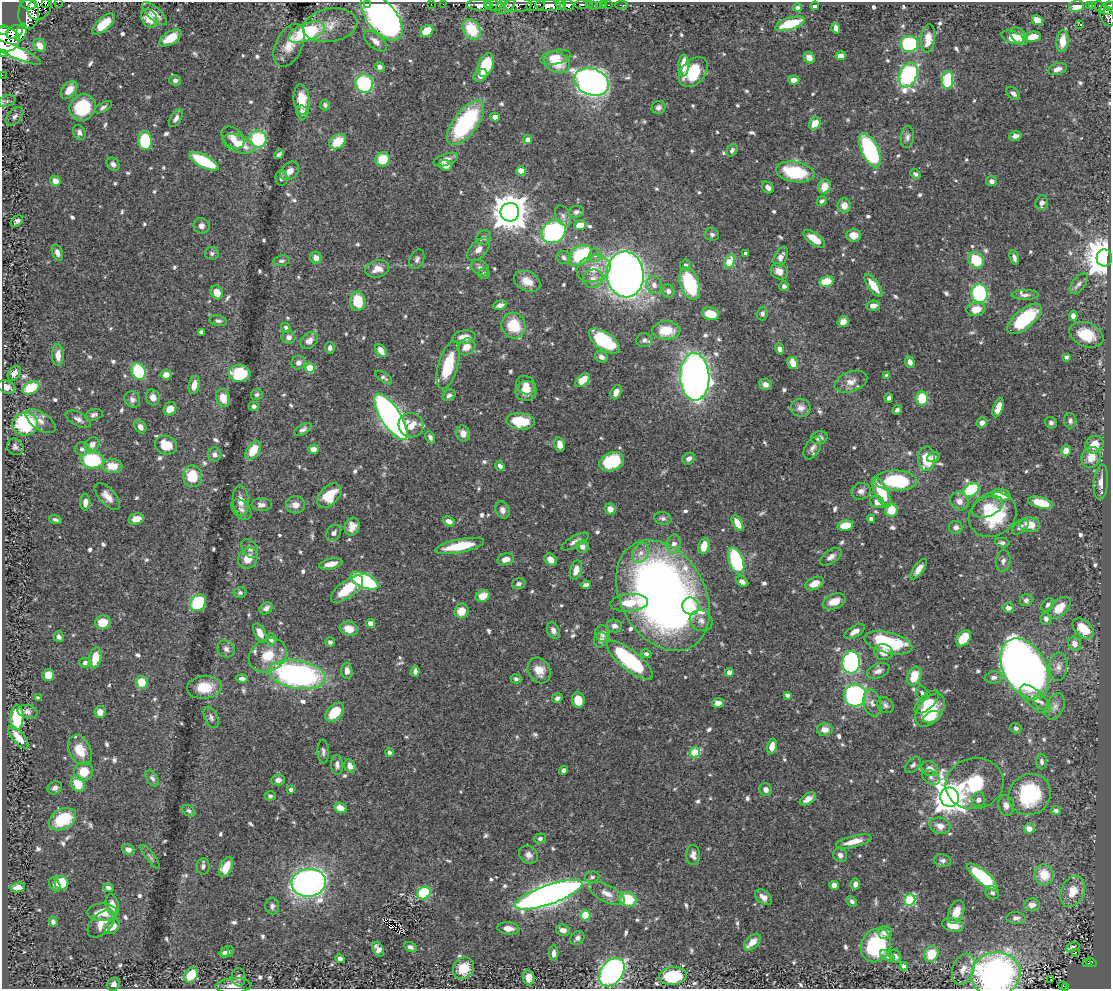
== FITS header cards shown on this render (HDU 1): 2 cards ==
NAXIS1  =                 1109
NAXIS2  =                  987

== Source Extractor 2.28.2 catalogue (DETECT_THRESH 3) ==
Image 1109 x 987 px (HDU 1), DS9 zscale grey, 1 PNG px = 1 image px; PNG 1113 x 991 px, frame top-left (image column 1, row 987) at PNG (2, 2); each listed source drawn as its Kron ellipse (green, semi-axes under 4 px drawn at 4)
Background 0.594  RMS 0.011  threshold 0.0328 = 3 sigma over >= 5 px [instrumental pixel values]
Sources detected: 754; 2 with non-positive FLUX_AUTO (blend fragments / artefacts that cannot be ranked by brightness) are neither listed nor drawn; of the other 752, the 500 brightest by FLUX_AUTO listed and drawn (252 fainter detections omitted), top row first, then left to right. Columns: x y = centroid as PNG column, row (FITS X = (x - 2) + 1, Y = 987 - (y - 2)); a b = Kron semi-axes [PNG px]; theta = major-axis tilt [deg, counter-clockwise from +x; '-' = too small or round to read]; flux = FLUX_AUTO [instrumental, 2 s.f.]
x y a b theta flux
58 2 2 2 - 30
45 3 2 2 - 62
28 4 8 5 -16 550
367 4 3 2 - 17
431 4 2 2 - 8.3
443 4 2 2 - 7
581 4 7 3 2 160
589 4 3 3 - 130
479 5 13 5 -2 940
487 5 4 2 - 120
494 5 8 5 -15 150
505 5 11 6 38 210
510 5 7 4 58 160
518 5 14 7 1 400
536 5 9 5 9 300
548 5 13 5 -1 1200
561 5 5 3 - 310
568 5 5 5 - 480
599 5 2 2 - 7.9
603 5 2 2 - 3
609 5 3 2 - 12
621 5 6 2 0 12
1093 5 3 2 - 46
594 6 2 2 - 6.7
815 6 4 4 - 2.4
1077 6 8 5 9 12
1090 6 3 2 - 9.3
1109 6 4 3 - 130
1100 7 6 3 -54 56
40 8 13 10 47 7.8
797 8 5 4 - 2
1108 10 3 2 - 44
29 14 15 10 88 1600
154 14 16 6 -41 6.5
1107 16 11 6 -67 210
382 17 28 14 -52 680
149 18 9 7 -60 14
1037 20 6 4 -25 11
104 24 14 6 41 20
790 24 15 6 17 27
1080 24 3 3 - 2.1
330 25 27 16 9 15
836 28 5 4 - 4.3
472 29 11 8 -57 26
3 30 5 4 - 250
427 31 7 5 34 14
14 32 9 6 27 570
21 32 9 5 71 420
306 32 19 9 20 64
1019 36 10 7 -46 7.4
1012 37 11 6 -18 16
1033 37 8 5 11 10
170 38 12 6 32 13
928 38 14 7 83 10
4 39 15 12 -8 1400
375 41 14 7 -41 5.8
1063 41 11 6 85 11
909 44 9 8 - 72
40 45 7 5 -49 8.4
289 45 23 13 64 13
16 52 27 6 -24 150
3 53 3 3 - 6.2
841 56 5 4 - 4.7
555 57 15 7 12 7.7
809 58 6 5 - 6
557 62 13 10 -24 18
486 65 12 7 69 26
684 66 11 5 87 14
380 67 5 4 - 3
1057 69 10 5 18 4.5
693 72 17 12 46 34
2 75 2 2 - 3.8
480 75 7 5 36 5.1
908 75 13 8 68 140
175 80 6 5 - 2.9
794 80 6 4 3 4.9
947 80 9 6 86 44
592 82 18 13 -22 460
364 84 9 8 - 65
69 90 10 6 50 9.4
1013 93 8 5 -42 2.9
302 99 15 8 -84 17
7 101 9 5 22 2.1
325 105 5 5 - 1.9
103 107 9 4 28 2.2
658 107 7 6 - 2.7
82 108 14 12 47 37
302 112 7 6 - 4.8
15 116 11 6 50 3
495 117 5 4 - 3.3
176 118 10 5 60 3.1
465 123 26 12 53 93
815 124 6 5 - 14
79 132 8 6 -63 3
1015 136 6 5 - 3.2
907 137 11 6 86 3.2
233 138 13 9 -43 6.2
258 139 8 8 - 52
528 139 4 4 - 7.6
145 141 9 7 -85 47
338 142 9 6 39 18
238 144 17 8 -20 16
732 150 6 5 - 2.2
870 150 18 8 -65 94
279 154 5 3 - 1.9
383 159 7 7 - 21
446 160 13 5 19 5
204 161 16 6 -28 56
113 164 7 6 - 2.5
446 165 7 5 -21 7
290 171 10 7 46 6.3
521 171 4 4 - 17
795 172 19 10 -10 41
915 174 6 4 -42 1.9
281 178 8 6 -85 2.4
55 181 5 5 - 6.8
991 181 5 5 - 3.1
824 187 7 6 - 10
768 188 6 5 - 3.8
822 201 6 4 42 2.1
1042 203 7 6 - 3.4
844 205 7 6 - 6.9
510 212 9 9 - 1900
576 212 7 6 - 2.1
563 216 11 7 -64 3
17 221 7 5 40 2.5
580 225 6 5 - 9.9
201 226 8 8 - 4
554 232 12 11 - 100
712 234 7 6 - 2.2
854 235 7 6 - 8.1
484 238 7 7 - 2
814 239 12 6 -36 13
478 249 14 8 46 5.2
57 253 8 5 -69 4.2
212 253 7 6 - 2.2
746 253 4 3 - 2.1
595 255 7 5 88 1.9
580 256 13 9 36 57
781 257 11 6 64 3.9
316 258 6 5 - 5.1
564 258 7 6 - 2.2
1014 258 7 4 -74 2.8
1104 258 8 7 - 1900
417 259 10 7 68 2.7
976 260 9 7 -53 26
281 261 8 5 10 2
729 262 7 5 63 22
685 265 6 5 - 2.5
480 268 9 7 -32 2.9
377 269 12 8 13 8.4
594 269 17 13 17 13
779 271 9 7 -37 6.4
484 274 6 5 - 1.9
625 274 23 18 -85 650
593 279 10 9 - 5.2
527 281 14 9 -26 8.6
826 282 7 5 12 18
690 284 17 9 -70 55
1079 284 12 6 52 3.2
654 285 9 7 -72 4.2
784 286 5 5 - 2.5
874 286 13 5 -54 14
668 291 6 6 - 2.8
217 292 7 6 - 9.4
979 293 9 8 - 78
1025 295 13 5 0 3
358 301 9 7 -85 24
500 305 7 4 17 3.5
873 306 7 5 4 5.3
976 309 9 6 10 11
711 314 9 6 -12 12
762 314 7 5 76 2.4
1073 316 5 4 - 4.1
1024 319 21 9 40 50
218 321 8 5 -9 2.1
843 322 5 5 - 5.7
514 326 13 12 - 25
286 328 5 4 - 1.9
666 330 14 9 0 16
201 332 4 4 - 2.2
1086 335 17 12 -22 22
288 337 7 6 - 3.2
464 337 11 6 6 8.3
644 340 8 7 - 2.9
309 341 10 7 40 4.5
604 341 18 9 -35 58
466 347 9 8 - 8.2
330 348 6 5 - 2.6
779 349 6 4 -73 3.1
381 351 7 5 -56 7
58 355 11 6 -89 6.6
601 357 6 5 - 3.3
1066 357 4 4 - 2.4
910 362 6 4 -73 3.6
298 363 7 6 - 4
793 363 6 5 - 11
448 365 25 9 74 33
310 368 5 4 - 30
138 371 8 7 - 52
14 373 8 5 56 4.9
239 373 11 8 -5 38
166 374 5 5 - 5.5
887 376 4 4 - 4.7
383 377 10 4 -35 1.9
695 377 24 14 -87 500
582 380 8 5 41 9.9
851 382 17 10 20 6.6
765 384 6 5 - 4.3
194 385 9 5 78 6.8
526 385 10 9 - 6.6
6 387 9 6 -25 5.4
31 388 9 6 28 28
526 391 10 10 - 7.9
616 392 7 5 66 5.1
257 394 6 5 - 1.9
449 395 7 5 28 2.4
153 397 8 7 - 5.4
223 398 9 6 -75 9.7
889 398 4 3 - 2.3
922 398 7 6 - 22
132 399 8 7 - 3.7
254 406 5 4 - 2.9
801 408 10 9 - 4.6
998 408 10 4 70 9.1
170 409 7 6 - 7.4
897 410 5 4 - 1.9
94 415 9 5 14 2.2
391 417 26 9 -57 410
78 419 13 6 -28 3.8
40 421 17 8 -34 6
520 421 14 8 -5 23
1070 421 7 6 - 2.9
982 423 5 5 - 5
1051 423 6 5 - 2
25 424 13 11 6 69
411 425 12 12 - 12
140 427 7 5 -56 5.1
303 429 10 5 30 2.4
463 433 8 7 - 5.9
430 437 6 4 -64 2.1
819 438 8 6 14 3
92 444 8 6 40 5.2
560 444 7 5 -79 4.4
166 445 11 9 -22 15
1094 445 9 8 - 10
15 447 9 7 -43 2.8
812 448 12 7 60 3.2
82 449 7 6 - 2.8
313 449 5 4 - 4.5
253 450 10 6 57 16
1066 451 6 5 - 6.6
215 454 7 6 - 2.9
933 457 6 5 - 1.9
1091 457 10 9 - 9.9
689 459 6 5 - 2.8
927 459 12 8 89 19
92 460 11 8 -2 63
612 462 13 9 22 38
112 466 10 7 -3 14
500 466 5 4 - 3
193 476 11 9 -86 21
896 481 21 10 -1 53
1101 482 18 7 85 6.2
971 490 8 6 33 63
861 491 9 8 - 4.1
881 492 17 6 -64 30
1001 495 9 6 -12 16
107 496 16 8 -48 7.6
329 496 14 9 47 23
241 501 15 8 -86 7
959 501 9 8 - 5.1
85 502 8 5 89 4.6
877 502 7 6 - 5.2
1041 503 13 5 -14 20
261 505 10 6 0 3.6
295 505 9 8 - 5.6
988 507 16 9 23 11
241 509 12 8 -46 3.4
610 509 6 5 - 7.8
502 510 9 7 -69 3.7
891 510 7 6 - 17
993 515 25 21 33 49
663 518 8 6 -12 2.1
136 519 8 5 13 8.5
871 519 4 4 - 2.4
55 520 6 3 -16 2
449 521 6 4 -25 4.8
737 523 8 4 -60 9.2
1030 525 10 7 -4 12
845 526 8 5 11 13
352 527 9 7 73 5.9
956 527 7 6 - 2.7
1020 527 10 6 42 3.1
334 533 9 6 49 3.3
575 542 15 5 29 3.9
1002 543 7 4 -12 2
674 544 9 6 82 5.4
460 546 25 7 11 28
704 546 8 5 76 9.1
582 547 6 6 - 3.7
250 548 10 7 -54 3.4
641 553 10 8 57 5.2
831 557 12 6 35 4.3
248 558 11 9 61 11
506 559 8 5 11 5
551 559 7 5 -49 6.7
736 561 14 7 -71 75
1003 561 11 7 81 3.1
331 564 12 5 13 8.3
919 569 12 5 55 6.1
576 570 10 6 74 7.6
364 581 15 7 -23 110
742 582 6 4 -30 3.4
519 584 7 5 13 2.4
815 584 9 6 26 9.4
586 585 5 4 - 2.9
347 589 19 8 38 25
240 593 6 5 - 1.9
483 596 7 5 27 10
663 596 59 42 -61 610
1026 600 6 6 - 2.5
834 601 12 7 22 10
198 603 9 7 51 46
629 603 19 9 5 14
1048 605 7 5 51 2.4
691 606 9 8 - 12
266 608 7 5 41 2.9
1008 608 6 5 - 3.9
1059 608 13 8 42 13
462 611 7 7 - 11
1046 619 6 5 - 2.8
701 621 12 10 -28 4.8
103 622 8 7 - 14
370 623 4 4 - 6.2
614 626 8 6 -5 3.4
349 629 9 7 -17 10
1083 629 12 8 -41 16
553 630 8 6 -69 4.6
855 632 11 5 31 5.6
260 633 10 5 -63 7.1
603 634 8 7 - 4.6
59 637 5 5 - 2.7
963 638 9 6 50 19
271 639 6 5 - 4
601 640 7 6 - 3.3
330 642 5 4 - 2
888 643 24 10 -14 69
1074 644 7 6 - 5.8
226 649 9 8 - 3.2
883 652 9 8 - 7
646 654 5 4 - 2
268 655 20 16 30 19
95 658 10 6 78 14
630 660 28 10 -39 74
85 662 6 5 - 2.4
851 662 11 9 87 140
1058 667 14 9 86 5.6
1025 669 33 21 -62 740
539 670 13 11 -58 11
347 671 8 5 -89 4.5
415 671 5 4 - 2.6
878 671 12 7 21 4
729 672 4 4 - 7.4
48 675 6 6 - 8.5
297 675 28 14 -9 190
914 676 10 6 71 16
994 677 9 6 7 2.5
242 678 6 4 -1 2.9
516 679 5 4 - 2.1
142 682 6 6 - 18
204 687 17 11 5 17
922 693 7 5 -50 2
787 695 4 3 - 3
855 695 11 11 - 150
38 698 4 3 - 2.6
557 698 5 4 - 2.3
1035 699 19 8 -42 8.5
578 700 8 6 -80 14
927 702 15 7 43 7.5
1041 702 9 6 -43 2.4
718 703 6 5 - 5.9
872 703 14 8 -76 4.4
885 705 9 7 -43 2.4
1055 707 14 8 67 4.9
930 710 19 11 52 31
28 712 10 6 -14 3.5
100 712 6 5 - 5.6
335 712 11 7 46 21
211 717 11 6 -66 3
932 717 9 5 23 6.5
17 718 12 6 87 45
1016 728 6 5 - 2.5
825 730 8 6 -2 6.8
18 737 14 6 -50 12
772 746 8 5 77 7.5
80 750 16 10 -63 13
323 751 12 5 -87 2.6
389 752 5 4 - 2
695 752 5 5 - 43
1041 762 8 5 -88 2.4
337 765 10 6 -87 3.1
913 765 10 6 49 2.3
350 766 7 5 -62 5.3
930 769 8 7 - 5.4
563 770 5 4 - 2.4
84 771 9 9 - 13
931 777 9 6 -32 2.9
152 778 9 5 -55 2.3
278 780 7 5 2 3.9
78 784 8 6 -58 16
975 784 29 25 10 40
55 788 7 6 - 2.7
291 789 4 3 - 2.4
766 789 6 6 - 3.7
1030 794 22 20 39 57
270 796 5 4 - 1.9
950 797 9 9 - 1300
808 799 9 5 31 6.2
978 800 7 6 - 3
1006 805 10 8 -79 4.6
340 808 6 5 - 8.7
1056 810 5 4 - 2.3
189 811 7 5 -38 1.9
62 819 14 10 29 33
940 826 10 8 -16 6
1029 829 5 5 - 6.5
540 839 6 5 - 2.3
854 841 18 5 14 11
128 850 6 5 - 4.2
528 855 10 8 -37 4.6
693 855 10 7 -87 4.4
840 855 7 6 - 3.4
150 857 15 4 -53 1.9
943 860 8 6 -14 2.3
203 866 8 6 82 2.2
226 867 11 6 63 15
1044 875 10 9 - 16
592 877 7 5 10 2
983 877 19 6 -40 55
61 883 7 6 - 27
309 883 17 14 8 420
855 884 5 4 - 2.9
55 885 8 5 -59 2.8
834 885 5 4 - 6
18 887 7 5 11 8.9
108 887 5 4 - 2.5
1073 891 16 11 67 13
424 893 7 6 - 51
607 893 20 8 -27 8.3
992 893 7 6 - 2.1
549 895 35 9 19 710
764 897 9 6 -37 4.6
628 899 8 7 - 27
910 900 6 5 - 65
852 901 6 4 -44 2.3
112 905 11 6 -74 6.4
1032 905 8 6 7 5.2
272 906 8 7 - 2.8
102 912 15 9 0 14
956 912 12 7 68 9
585 915 5 5 - 18
1016 918 9 6 -2 2.8
53 922 5 4 - 2.1
101 924 16 10 46 10
953 925 11 6 -14 11
112 927 8 6 43 8.5
508 928 11 6 -5 6.6
563 930 7 5 -17 4.7
885 932 7 6 - 4.8
577 938 8 6 43 3.2
752 942 10 6 43 8
876 945 17 14 62 55
410 947 7 4 -30 2.9
1072 947 7 4 23 2.7
378 949 8 5 -58 4.9
224 952 5 4 - 2.3
228 952 6 5 - 2.2
1075 952 3 2 - 2
554 953 8 4 89 3.9
931 954 8 7 - 19
887 956 8 5 -32 3.1
895 956 7 5 -59 2.4
340 959 5 4 - 2.9
1091 962 5 4 - 54
1087 963 4 2 - 17
904 966 4 4 - 3.3
464 968 11 10 - 21
963 969 16 10 68 7.5
612 972 15 11 54 280
996 974 24 22 12 260
191 975 8 6 53 23
673 976 14 9 6 51
239 977 9 7 -86 2.6
529 978 8 5 -83 7.9
1051 980 3 2 - 2.4
113 984 7 5 60 3.4
233 986 18 7 3 7.2
1063 986 3 3 - 9.4
1065 988 3 2 - 20
At the frame edge (FLAGS 8, measured only in part): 12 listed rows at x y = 58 2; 45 3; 28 4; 1109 6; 40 8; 3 30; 4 39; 3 53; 2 75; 996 974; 233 986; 1065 988
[252 fainter detections neither listed nor drawn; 2 non-positive-flux detections neither listed nor drawn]